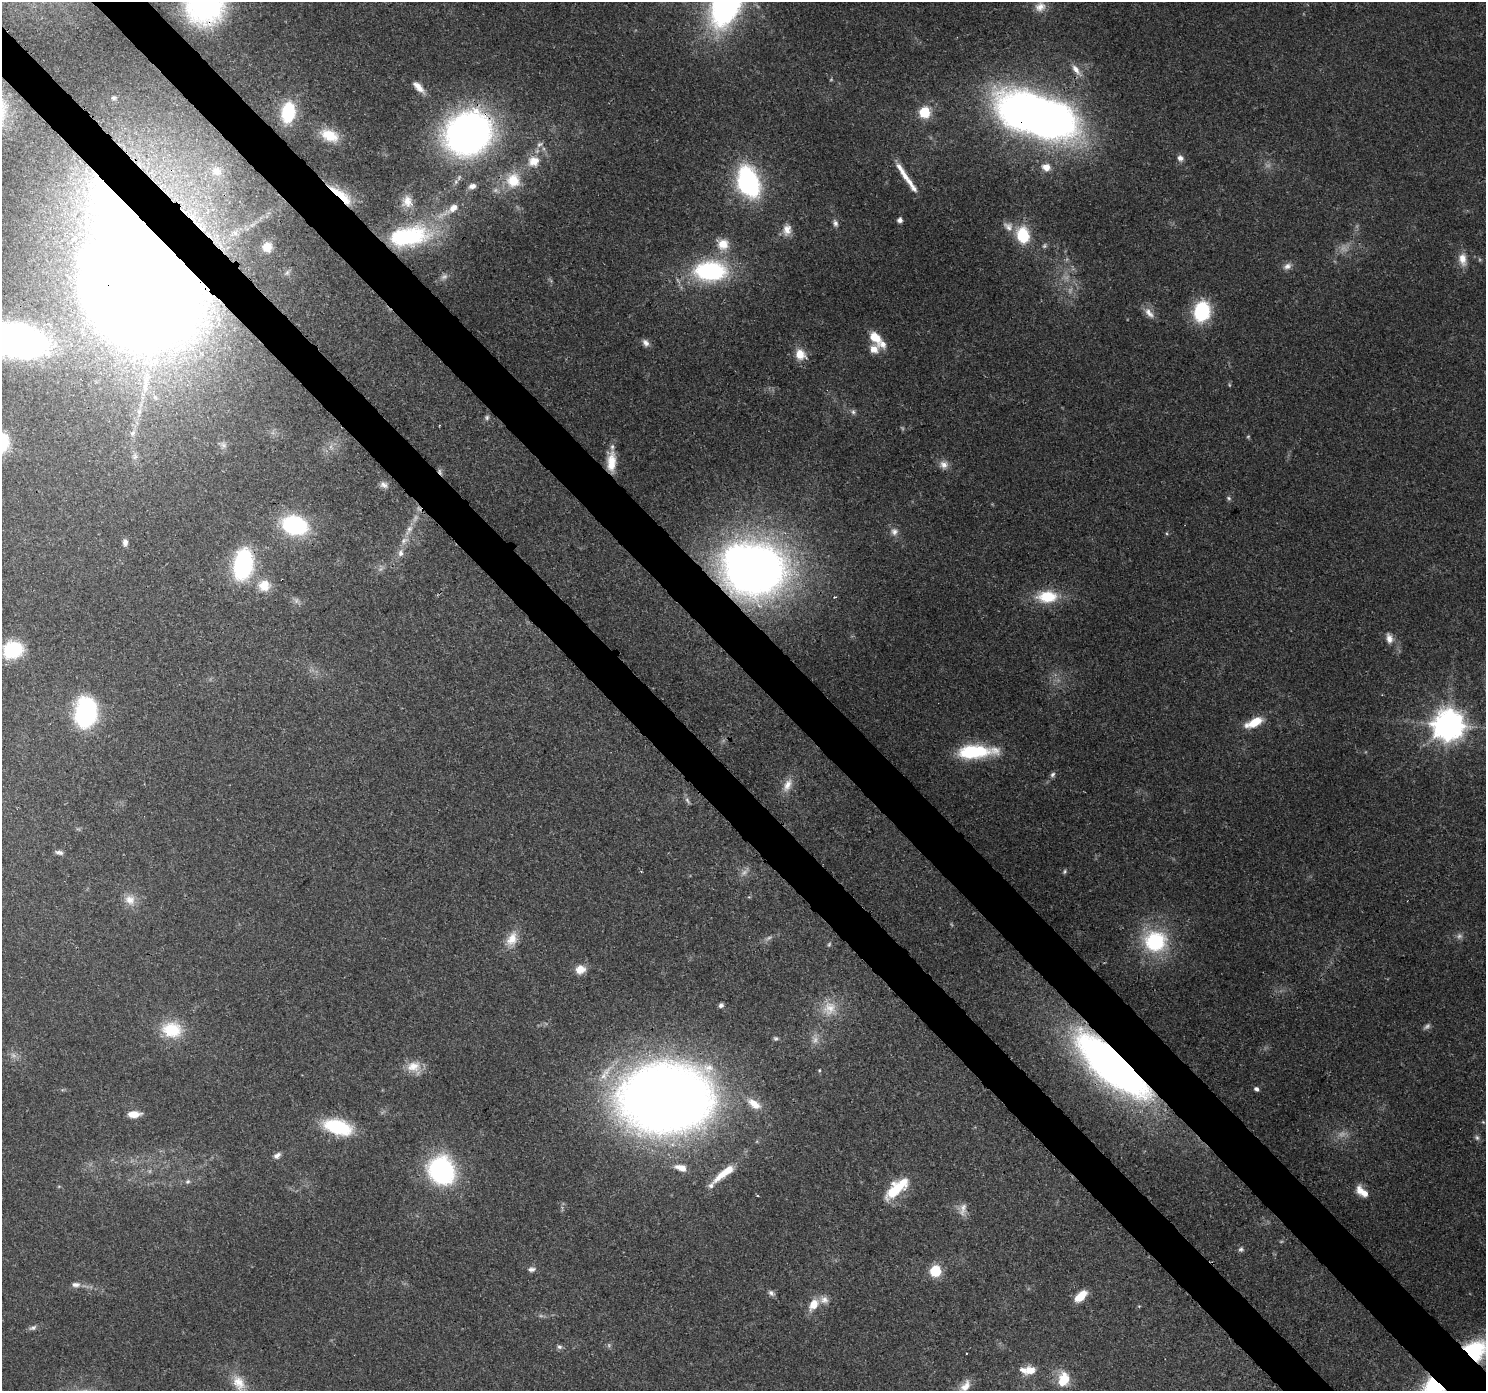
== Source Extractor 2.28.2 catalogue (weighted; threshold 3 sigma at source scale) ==
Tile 11 of 4 x 4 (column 3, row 3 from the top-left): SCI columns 3056-4539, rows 1619-3007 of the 6116 x 6076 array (HDU 1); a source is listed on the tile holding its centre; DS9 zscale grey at full resolution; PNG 1488 x 1393 px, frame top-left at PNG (2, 2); no overlay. Shown black and unused: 7% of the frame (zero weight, under 3 of 4 exposures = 7% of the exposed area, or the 3 px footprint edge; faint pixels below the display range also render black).
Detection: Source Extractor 2.28.2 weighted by HDU 2 'WHT'; one run over the whole footprint, this tile lists its part. Background 0.124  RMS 0.0044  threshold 0.0196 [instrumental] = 3 sigma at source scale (4.5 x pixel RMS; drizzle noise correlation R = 1.50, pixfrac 1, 0.0396/0.0396 arcsec/px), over >= 5 px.
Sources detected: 146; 21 too faint to see at this stretch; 3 inside a brighter object's white glare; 1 cosmic-ray / hot-pixel residue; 1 long thin detection or spike segment (spike, bleed or trail) — not listed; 7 inside a brighter listed object's ellipse — not listed separately; the other 113 listed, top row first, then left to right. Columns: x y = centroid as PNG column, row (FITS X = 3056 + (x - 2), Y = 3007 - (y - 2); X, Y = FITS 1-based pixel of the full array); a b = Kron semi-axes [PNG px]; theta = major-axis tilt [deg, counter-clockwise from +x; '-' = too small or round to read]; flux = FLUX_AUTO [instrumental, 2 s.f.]
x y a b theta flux
205 4 38 36 71 90
1040 7 15 13 43 4.7
1076 70 19 7 -53 4
114 98 6 5 - 0.75
288 112 25 16 81 21
924 112 6 6 - 42
1037 115 67 32 -19 420
468 133 34 30 30 260
329 135 24 14 -23 11
539 144 9 6 37 1.6
1180 158 9 7 -40 1.9
534 161 18 16 4 7.7
1046 167 11 9 -19 4.2
216 171 18 16 0 9.4
903 173 35 6 -58 6.9
513 180 20 19 - 13
748 182 31 20 -71 67
472 186 9 6 17 2.5
341 195 34 9 -40 13
407 201 17 13 -87 5.3
451 209 39 9 32 9.8
900 220 5 4 - 2.3
835 223 10 6 -74 1.6
1008 226 16 10 -37 3.3
787 230 15 10 82 4.1
1023 235 9 7 -78 38
409 236 53 25 9 49
723 244 15 14 - 7.3
1044 246 7 6 - 1.1
267 247 9 9 - 4.3
1462 259 17 10 -81 5
1287 266 12 8 27 2.4
710 271 40 24 1 50
146 280 93 80 -70 1400
1202 311 16 12 77 39
1149 313 18 8 -49 3.7
875 337 14 9 -47 8.3
15 340 53 27 -11 200
646 343 10 7 -53 2
874 349 13 11 33 4.3
800 354 15 13 -51 6.4
145 386 22 8 81 6.8
853 412 7 6 - 1.1
487 417 7 6 - 1.1
132 433 9 8 - 2
223 445 11 7 -61 2
331 447 8 4 -54 1.2
135 456 10 6 87 1.8
611 462 26 11 88 9.2
944 465 12 10 -55 3.1
384 485 11 8 -31 2.1
1229 498 7 5 -28 0.87
295 525 22 16 -15 52
409 529 15 7 64 3.7
894 532 10 10 - 2.6
125 542 9 6 -85 1.9
400 553 11 7 74 2.4
243 564 24 14 82 67
755 570 41 34 3 430
264 586 18 16 -5 8.6
834 597 4 3 - 0.59
1047 597 27 16 1 15
1389 638 14 9 -76 3.4
13 650 15 13 18 34
86 713 19 13 82 100
1254 722 21 9 25 10
1448 725 10 10 - 770
972 751 44 14 1 31
1052 774 8 6 46 1.2
787 785 20 10 63 5.1
59 852 10 5 -11 1.6
1065 872 6 5 - 0.77
130 900 15 14 - 5.2
512 939 20 13 66 7.1
1155 941 32 30 -8 36
829 944 6 4 46 0.65
580 969 13 11 22 4.7
721 1005 6 5 - 1.4
829 1008 22 19 49 10
172 1030 27 21 -5 17
775 1038 7 6 - 0.9
414 1066 21 14 4 7
1112 1066 61 21 -42 330
1256 1089 6 5 - 1.3
665 1098 62 45 1 780
754 1104 21 10 -35 7
134 1114 11 6 2 6.8
338 1127 28 14 -15 31
1477 1138 8 6 -58 1.2
277 1155 10 6 36 1.8
681 1168 15 8 -18 4.4
441 1171 20 18 -59 89
724 1173 32 8 38 11
188 1181 7 6 - 1.1
896 1190 27 12 41 18
1362 1192 18 9 -40 6
963 1209 19 9 80 3.4
1241 1249 7 7 - 1.2
532 1269 10 6 4 1.8
935 1271 6 6 - 39
76 1285 12 7 -1 2.3
771 1293 9 6 -41 1.4
1080 1296 13 7 42 9.4
824 1300 12 10 4 3.3
814 1304 13 9 56 7.1
33 1328 11 6 19 1.4
560 1347 8 6 -15 1.1
1476 1350 27 24 17 31
1030 1370 15 12 15 5.7
1063 1379 16 12 76 12
239 1382 22 15 -55 8.6
965 1386 20 11 54 5.8
1432 1388 28 25 8 30
Overlapping masked pixels (flux is a lower limit): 11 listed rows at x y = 205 4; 1037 115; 468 133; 341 195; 146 280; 243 564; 755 570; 1112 1066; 665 1098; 1476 1350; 1432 1388
Isophote crosses this tile's border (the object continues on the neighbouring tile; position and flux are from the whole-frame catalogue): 5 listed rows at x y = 205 4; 1037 115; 15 340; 1476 1350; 1432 1388